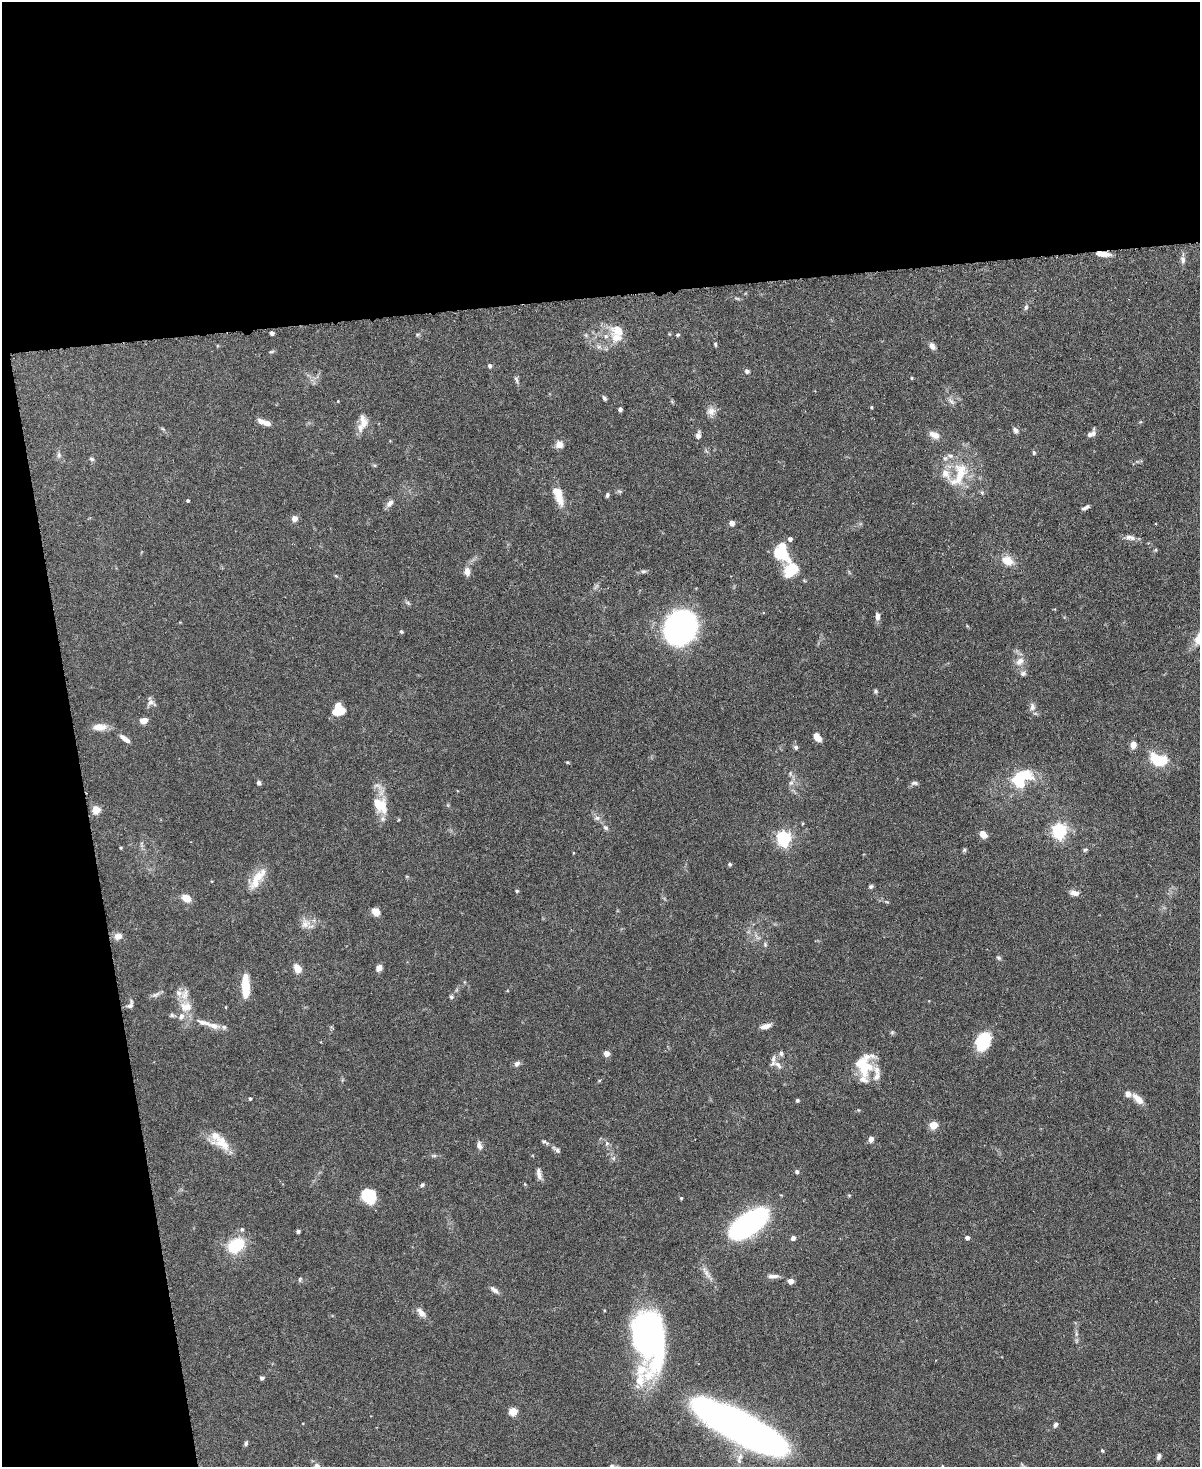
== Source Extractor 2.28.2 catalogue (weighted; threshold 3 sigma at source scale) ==
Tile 1 of 4 x 3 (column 1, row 1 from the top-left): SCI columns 7-1204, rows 3068-4532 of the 4803 x 4819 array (HDU 1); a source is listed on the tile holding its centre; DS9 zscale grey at full resolution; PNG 1202 x 1469 px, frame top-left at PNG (2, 2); no overlay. Shown black and unused: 27% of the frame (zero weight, under 3 of 6 exposures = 2% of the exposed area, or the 3 px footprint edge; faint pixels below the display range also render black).
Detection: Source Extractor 2.28.2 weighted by HDU 2 'WHT'; one run over the whole footprint, this tile lists its part. Background 0.0911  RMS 0.0035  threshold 0.0143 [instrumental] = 3 sigma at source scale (4.09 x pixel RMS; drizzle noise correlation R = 1.36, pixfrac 0.8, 0.05/0.05 arcsec/px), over >= 5 px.
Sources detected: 173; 1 too faint to see at this stretch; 2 inside a brighter object's white glare — not listed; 20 inside a brighter listed object's ellipse — not listed separately; the other 150 listed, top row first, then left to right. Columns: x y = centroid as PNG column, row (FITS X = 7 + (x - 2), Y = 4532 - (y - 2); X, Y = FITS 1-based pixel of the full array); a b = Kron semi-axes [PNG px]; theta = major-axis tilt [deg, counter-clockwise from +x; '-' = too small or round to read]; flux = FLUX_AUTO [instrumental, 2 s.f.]
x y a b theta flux
1102 254 15 5 -7 3.4
1183 260 11 7 -80 1.2
1026 307 8 5 80 0.73
618 330 19 13 -30 4.9
272 333 4 4 - 1.1
677 335 6 4 4 0.42
715 344 6 4 -74 0.42
932 346 9 6 -58 1.5
599 347 7 5 0 0.88
271 351 7 3 9 0.41
490 366 4 4 - 0.91
747 371 6 5 - 0.84
911 378 4 3 - 0.32
516 380 10 5 -71 0.74
604 398 6 4 -57 0.64
951 401 12 4 -54 1.1
872 407 4 4 - 0.37
620 409 4 4 - 1.1
711 411 12 11 - 2.1
363 422 20 10 -78 3.1
266 423 9 6 -23 1.9
1015 430 8 6 -53 1
1089 434 12 6 47 1.1
698 435 9 6 84 1.2
934 435 15 8 -25 2.4
559 444 10 9 - 1.9
1033 452 5 4 - 0.6
59 455 8 5 -85 0.82
92 459 7 5 -17 0.56
959 474 40 17 65 12
619 491 7 4 -18 0.5
607 495 5 4 - 0.62
560 499 17 10 -66 3.9
188 500 4 4 - 0.39
390 503 11 7 52 1.6
1085 507 10 4 29 0.91
294 519 6 6 - 1.7
732 523 4 4 - 2.3
1130 537 15 6 -11 1.7
790 539 5 5 - 1.2
1155 550 5 3 - 0.36
781 551 15 10 -78 19
1007 561 13 9 -23 4.5
791 570 15 11 49 10
643 571 7 5 6 0.62
467 572 10 7 90 2.2
336 576 6 3 -18 0.35
408 603 7 4 -45 0.54
877 616 11 6 -87 1.3
680 627 20 18 57 130
401 631 4 4 - 0.53
1020 661 13 9 41 2.5
1023 673 8 6 -11 1
875 691 5 5 - 0.5
150 702 10 7 59 1.2
1032 707 11 7 -85 1.4
341 711 10 7 55 2.9
144 721 9 6 11 1.9
100 727 17 9 2 3.3
817 737 8 5 -49 3.6
124 738 13 5 -36 1.9
1133 745 9 7 81 1.9
796 747 6 6 - 0.73
1158 760 18 11 -19 11
1021 778 26 18 37 15
259 783 5 5 - 0.82
791 783 7 6 - 0.95
914 783 10 5 0 0.84
380 805 21 14 -53 7.7
96 810 5 5 - 10
597 818 8 6 0 1
605 828 8 6 -39 0.81
1059 831 6 6 - 76
983 834 8 6 -47 3
784 838 6 6 - 77
121 848 4 3 - 0.32
964 850 6 5 - 0.49
1085 850 7 4 29 0.5
573 853 4 3 - 0.24
730 864 4 4 - 0.54
258 877 29 12 46 5.6
871 886 6 5 - 0.59
517 891 4 4 - 0.43
1074 893 11 6 -9 1.7
186 898 10 7 -35 3.3
376 912 8 7 - 2.6
305 923 14 12 56 2.9
118 936 10 8 19 1.9
765 945 7 4 -80 0.53
999 958 6 5 - 0.58
297 968 10 7 -57 3
379 968 8 6 59 1.5
245 986 23 7 -89 8.9
185 994 17 9 78 2.9
156 995 13 6 24 1.1
451 997 6 5 - 0.59
130 1005 11 6 61 1.1
186 1007 16 12 0 4.2
226 1007 4 3 - 0.23
172 1015 7 5 -44 0.57
203 1023 28 8 -16 4.6
766 1026 12 6 15 2.1
983 1042 20 14 65 11
781 1053 7 5 -88 0.77
606 1054 4 4 - 3.7
517 1064 8 6 40 1
778 1065 13 6 -44 1.5
867 1067 26 11 23 6.5
877 1077 12 8 52 1.9
250 1098 4 3 - 0.46
1138 1099 16 7 -44 2.9
797 1100 4 4 - 0.51
933 1125 5 5 - 9.6
871 1139 7 5 69 1.4
544 1142 13 4 -32 0.83
222 1143 26 14 -44 6.1
607 1143 6 5 - 0.7
479 1145 11 6 -75 1.3
557 1150 11 5 -38 0.99
434 1156 8 4 8 0.57
797 1172 5 5 - 0.68
539 1174 14 6 -70 1.6
525 1184 4 4 - 0.3
422 1185 6 4 72 0.52
849 1195 5 4 - 0.36
368 1196 15 13 -48 9.3
681 1198 4 4 - 0.33
749 1223 31 13 35 100
242 1229 6 5 - 0.66
298 1231 4 3 - 0.83
793 1238 5 5 - 1.2
967 1238 4 4 - 1
236 1245 18 13 34 13
706 1272 22 5 -60 2.1
773 1276 14 5 1 1.6
300 1279 7 5 78 0.46
791 1281 4 4 - 3.2
494 1290 14 6 -37 1.2
421 1313 15 7 -50 2.1
649 1340 62 30 -87 91
262 1378 5 4 - 0.66
513 1411 5 5 - 11
735 1425 97 22 -28 230
1055 1425 7 5 54 0.87
246 1443 6 4 75 0.57
1102 1450 4 3 - 0.45
1159 1457 7 4 73 0.91
739 1458 17 7 75 2.2
317 1466 7 6 - 1.5
942 1466 4 3 - 0.22
Overlapping masked pixels (flux is a lower limit): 1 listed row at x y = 1102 254
Isophote crosses this tile's border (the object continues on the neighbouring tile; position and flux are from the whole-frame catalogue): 2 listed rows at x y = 317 1466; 942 1466